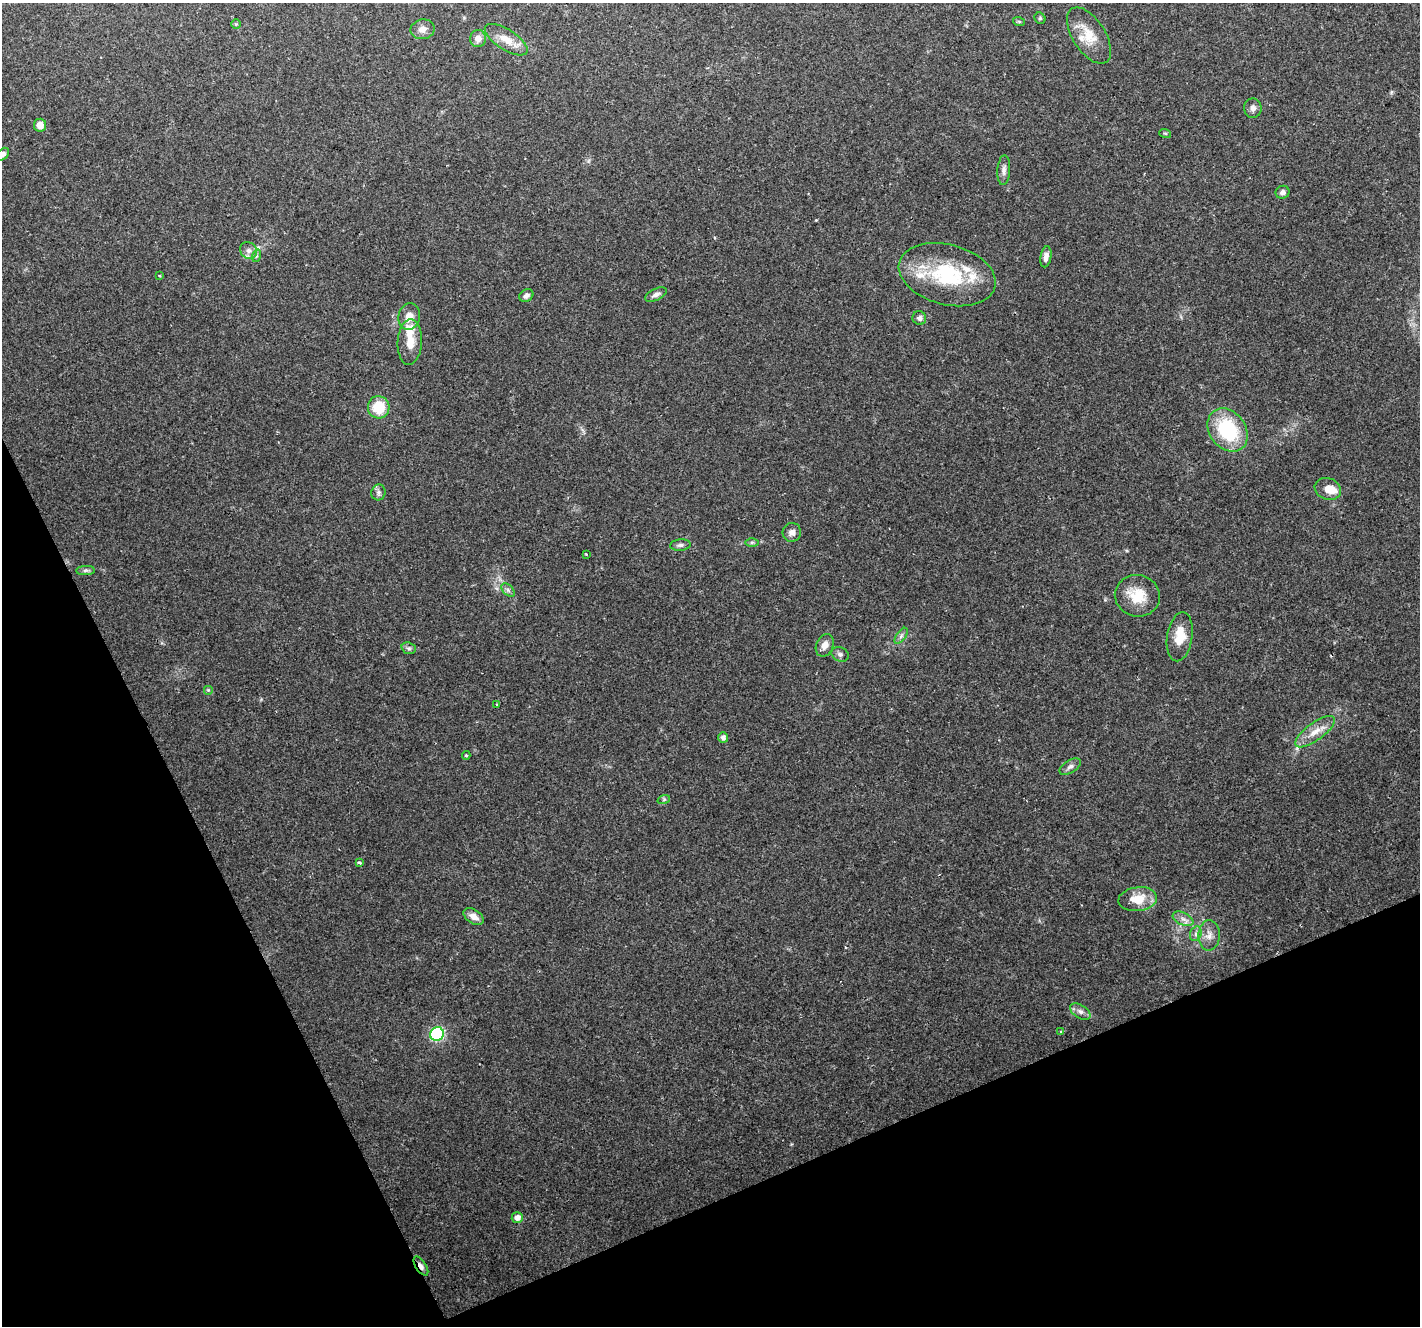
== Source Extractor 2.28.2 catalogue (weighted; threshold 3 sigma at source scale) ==
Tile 14 of 4 x 4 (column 2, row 4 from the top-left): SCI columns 1426-2843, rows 97-1420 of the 5681 x 5542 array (HDU 1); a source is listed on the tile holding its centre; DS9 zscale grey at full resolution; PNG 1422 x 1328 px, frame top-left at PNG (2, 3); each listed source drawn as its Kron ellipse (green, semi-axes under 4 px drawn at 4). Shown black and unused: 22% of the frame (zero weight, under 2 of 3 exposures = <1% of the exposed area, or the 3 px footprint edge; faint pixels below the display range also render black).
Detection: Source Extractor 2.28.2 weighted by HDU 2 'WHT'; one run over the whole footprint, this tile lists its part. Background 0.102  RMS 0.0066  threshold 0.0296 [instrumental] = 3 sigma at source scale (4.5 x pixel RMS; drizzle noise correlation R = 1.50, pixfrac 1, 0.0396/0.0396 arcsec/px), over >= 5 px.
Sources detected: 64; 2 cosmic-ray / hot-pixel residue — neither listed nor drawn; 5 inside a brighter listed object's ellipse — not listed separately; the other 57 listed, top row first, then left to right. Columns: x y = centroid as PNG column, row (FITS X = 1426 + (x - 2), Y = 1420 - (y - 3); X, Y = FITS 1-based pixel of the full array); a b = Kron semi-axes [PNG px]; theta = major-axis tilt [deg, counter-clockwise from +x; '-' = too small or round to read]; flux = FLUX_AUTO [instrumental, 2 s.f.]
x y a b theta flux
1040 18 6 5 - 0.99
1019 22 6 4 -20 0.77
236 24 4 4 - 0.75
422 29 12 10 12 4.1
1089 36 32 16 -57 15
478 38 8 8 - 4.3
506 40 24 10 -33 9.6
1253 108 9 9 - 2.7
40 125 6 6 - 6.1
1165 133 6 4 -18 0.82
3 154 7 5 46 2.3
1004 170 15 6 86 3
1282 192 7 6 - 2.4
248 250 9 7 -41 3.1
256 256 6 4 71 1.1
1046 257 11 5 80 3.7
159 275 4 2 - 0.69
947 275 49 30 -15 55
526 295 7 6 - 2.3
656 295 12 5 26 2.7
409 316 13 10 75 6.9
919 318 7 6 - 2.1
410 342 23 12 87 10
379 407 11 10 - 18
1228 430 23 18 -54 43
1328 489 13 10 -21 6.9
378 492 8 7 - 2
792 532 9 9 - 3.8
752 542 6 4 1 1.1
680 545 10 5 5 1.9
586 554 3 2 - 0.65
86 570 9 4 1 1.6
508 590 8 5 -46 1.6
1137 596 22 20 -14 17
901 636 9 4 55 1.8
1180 637 25 12 81 13
825 645 12 8 66 4.5
409 648 7 5 -19 1.6
840 654 9 7 -27 1.9
208 690 5 5 - 0.78
497 704 3 3 - 0.99
1315 732 23 8 36 9
723 738 5 5 - 2.6
466 755 4 3 - 1.1
1070 767 12 6 32 2.5
664 799 6 4 19 1.1
359 862 4 3 - 1.7
1138 899 19 12 7 14
474 917 11 7 -36 4.7
1183 919 11 6 -25 3.5
1196 934 7 5 70 2
1209 935 15 10 88 5.7
1080 1012 11 6 -32 3.1
1061 1031 3 2 - 0.88
437 1034 7 6 - 92
517 1218 5 5 - 4.2
421 1266 11 5 -57 2.6
Overlapping masked pixels (flux is a lower limit): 1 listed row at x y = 421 1266
Isophote crosses this tile's border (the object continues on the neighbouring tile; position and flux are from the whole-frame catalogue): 1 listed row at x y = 3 154